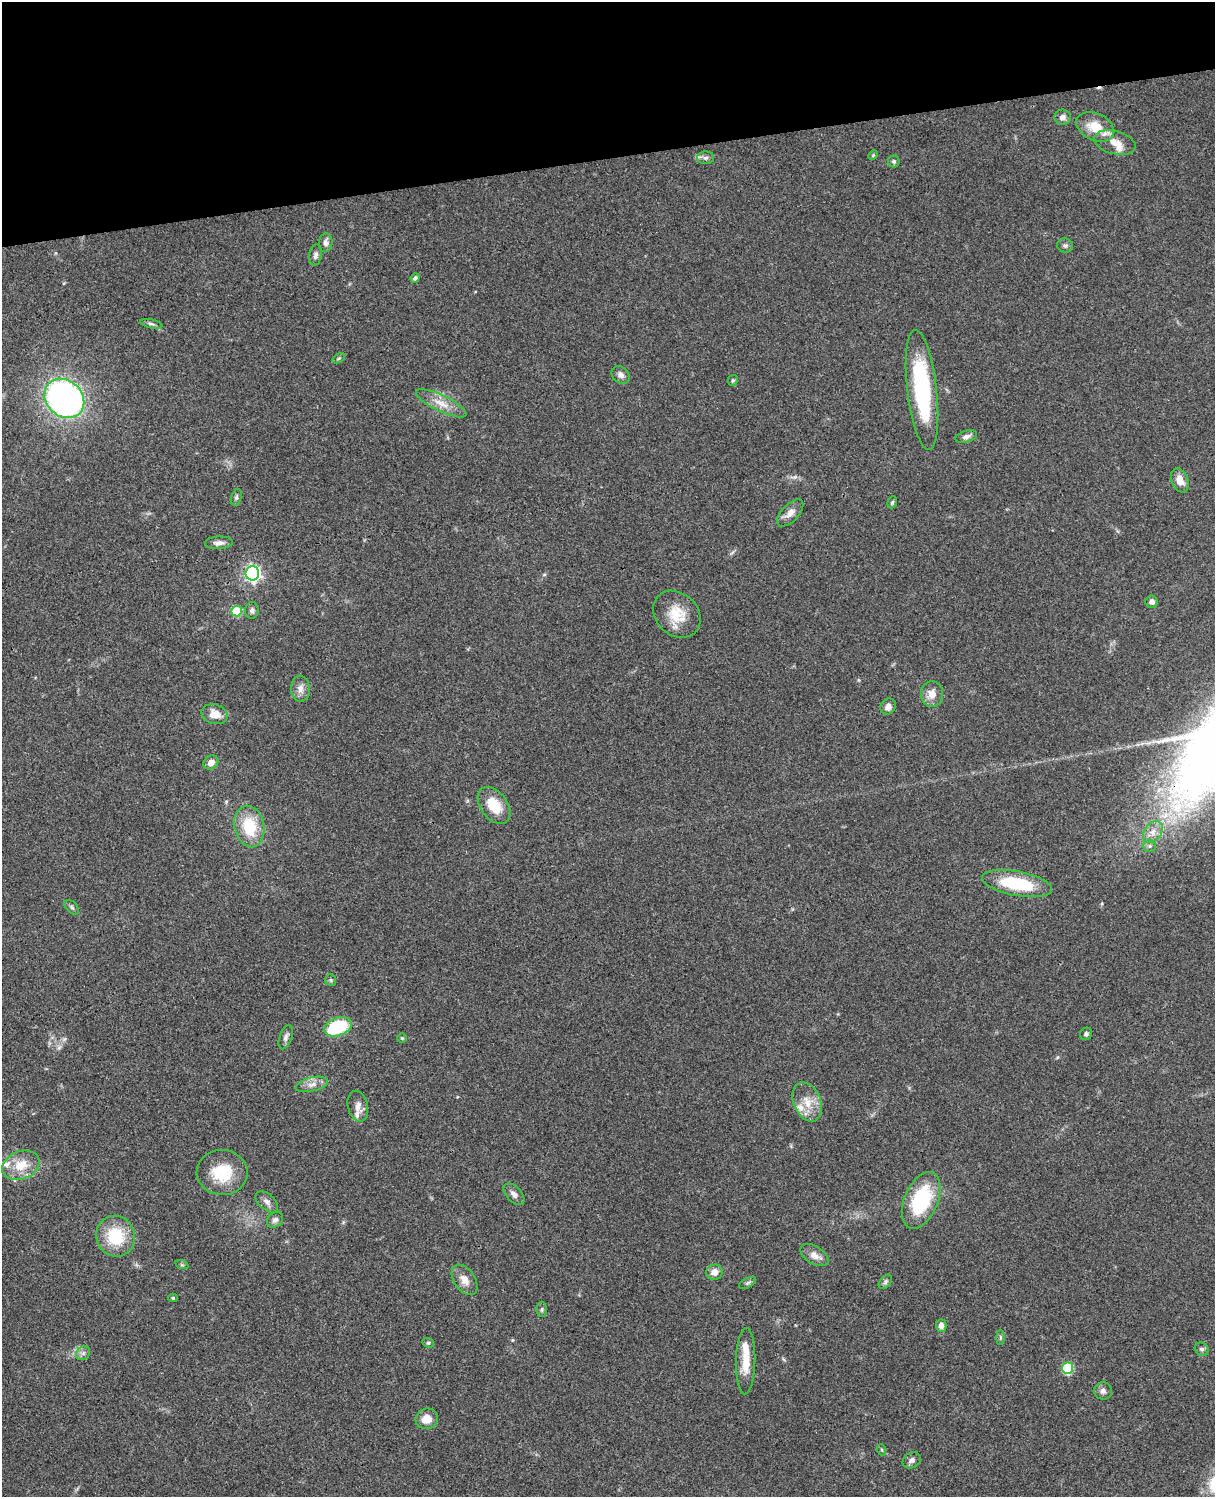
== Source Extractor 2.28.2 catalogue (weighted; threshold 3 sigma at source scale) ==
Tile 3 of 4 x 3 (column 3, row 1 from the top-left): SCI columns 2545-3757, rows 3269-4763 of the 5088 x 4927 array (HDU 1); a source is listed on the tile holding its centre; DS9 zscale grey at full resolution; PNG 1217 x 1499 px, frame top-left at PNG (2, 2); each listed source drawn as its Kron ellipse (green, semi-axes under 4 px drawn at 4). Shown black and unused: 10% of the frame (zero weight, under 3 of 4 exposures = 6% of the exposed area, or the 3 px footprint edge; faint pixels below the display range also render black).
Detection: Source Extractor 2.28.2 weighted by HDU 2 'WHT'; one run over the whole footprint, this tile lists its part. Background 0.0986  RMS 0.0064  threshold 0.0286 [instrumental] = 3 sigma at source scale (4.5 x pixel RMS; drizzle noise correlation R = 1.50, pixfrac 1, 0.05/0.05 arcsec/px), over >= 5 px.
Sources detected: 80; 1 cosmic-ray / hot-pixel residue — neither listed nor drawn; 6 inside a brighter listed object's ellipse — not listed separately; the other 73 listed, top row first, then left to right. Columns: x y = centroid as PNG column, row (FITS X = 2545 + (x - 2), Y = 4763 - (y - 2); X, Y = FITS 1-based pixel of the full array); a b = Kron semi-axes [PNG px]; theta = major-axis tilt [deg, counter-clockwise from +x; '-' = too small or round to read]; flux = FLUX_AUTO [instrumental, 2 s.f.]
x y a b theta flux
1063 117 8 7 - 3.1
1095 127 20 13 -25 14
1115 143 21 11 -14 8.4
873 155 5 3 - 0.64
705 158 8 6 2 2
894 161 6 6 - 1.2
326 243 9 7 85 2.7
1065 245 8 7 - 1.7
315 255 11 6 82 2.2
415 278 5 4 - 2
151 324 11 4 -13 1.7
339 358 7 4 31 0.88
621 375 10 7 -41 2.7
733 380 5 5 - 0.83
922 390 60 15 -83 70
64 398 21 18 -43 230
441 403 28 8 -26 8.5
966 437 11 6 17 2.6
1180 480 12 8 -69 5.6
236 497 8 5 70 1.4
892 502 6 4 69 0.99
790 513 17 8 46 4.6
219 543 14 6 2 3.2
252 573 7 7 - 180
1152 602 6 6 - 2.7
252 610 8 7 - 1.7
237 611 5 5 - 27
677 614 26 21 -42 17
300 689 13 9 -88 4.5
932 694 13 11 -87 6.4
888 707 8 7 - 3.2
214 714 13 10 -15 7.5
211 762 8 6 39 4.4
494 805 21 13 -53 15
249 826 21 14 -77 23
1153 832 12 8 53 4.9
1149 846 6 5 - 1.6
1017 884 35 12 -11 36
72 907 9 5 -45 1.4
331 980 6 5 - 0.97
338 1027 14 9 20 36
1086 1034 6 6 - 1.4
286 1037 13 6 71 2.5
402 1038 4 4 - 0.62
312 1084 16 7 13 4.2
807 1102 20 13 -66 11
358 1106 15 10 -76 4.5
21 1165 19 14 21 13
222 1172 25 22 -3 24
514 1194 13 7 -47 3.3
921 1200 30 16 67 46
267 1202 13 7 -42 3.1
275 1220 9 7 39 2.2
116 1236 20 19 - 27
814 1255 15 9 -32 5.5
182 1265 7 4 -18 0.99
715 1272 8 7 - 5.1
464 1280 17 10 -55 6.2
885 1282 8 5 50 1.5
747 1283 9 5 27 1.3
173 1298 4 4 - 0.86
542 1309 7 5 -89 1.2
941 1325 6 5 - 3.4
1000 1338 7 4 -90 1
428 1343 6 4 -20 0.88
1202 1349 7 6 - 1.5
83 1353 8 6 45 1.9
746 1361 33 9 89 13
1068 1368 6 5 - 39
1103 1391 9 9 - 2.5
427 1419 11 10 - 7.1
882 1450 6 3 -71 0.73
912 1460 9 7 33 2.3